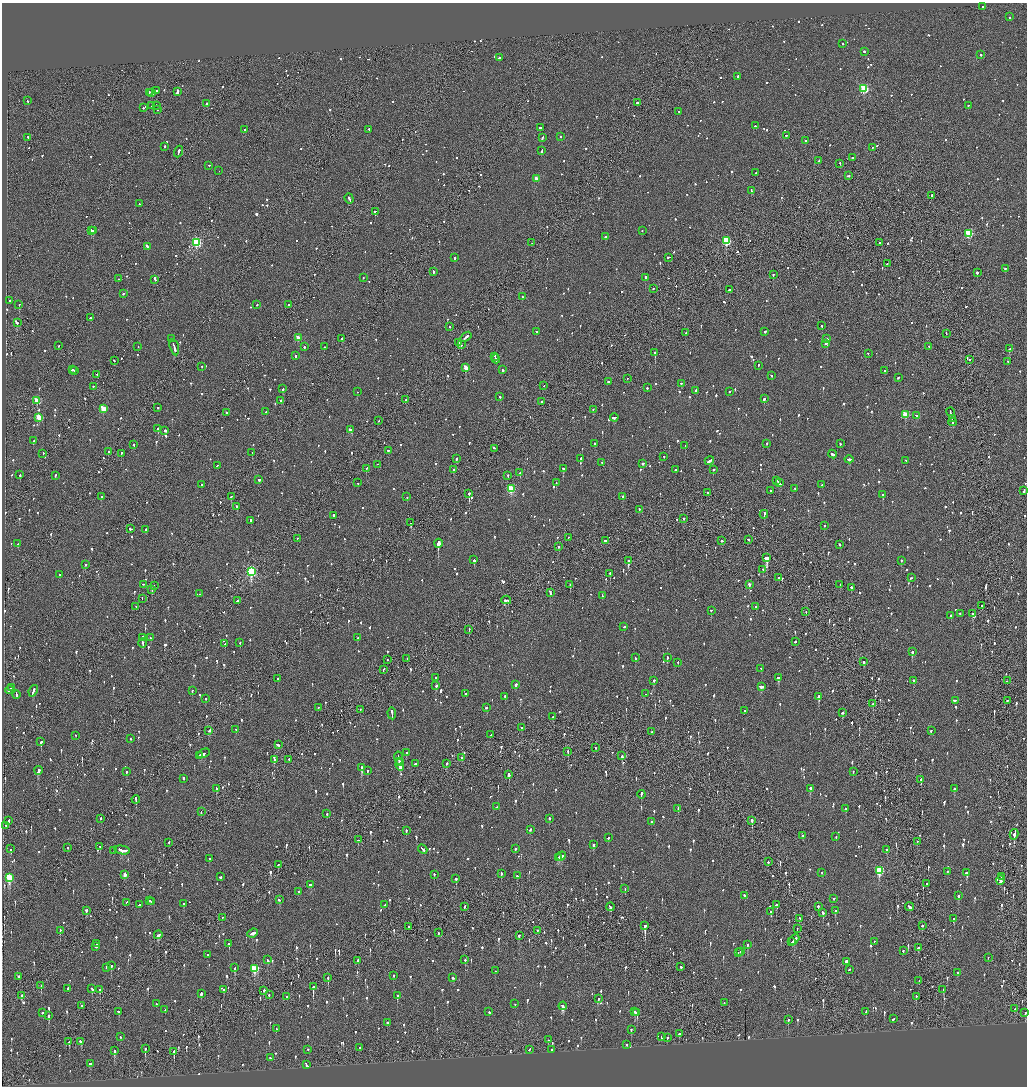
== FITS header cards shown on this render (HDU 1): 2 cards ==
NAXIS1  =                 2050
NAXIS2  =                 2168

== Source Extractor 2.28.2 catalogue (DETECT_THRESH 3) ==
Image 2050 x 2168 px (HDU 1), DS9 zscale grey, zoomed out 1/2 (1 PNG px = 2 x 2 image px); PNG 1029 x 1088 px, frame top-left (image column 2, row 2168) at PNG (2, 3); each listed source drawn as its Kron ellipse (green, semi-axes under 4 px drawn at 4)
Background -0.0898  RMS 0.062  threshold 0.186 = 3 sigma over >= 5 px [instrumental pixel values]
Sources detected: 1717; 67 cannot appear on this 1/2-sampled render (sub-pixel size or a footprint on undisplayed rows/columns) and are neither listed nor drawn; of the other 1650, the 500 brightest by FLUX_AUTO listed and drawn (1150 fainter detections omitted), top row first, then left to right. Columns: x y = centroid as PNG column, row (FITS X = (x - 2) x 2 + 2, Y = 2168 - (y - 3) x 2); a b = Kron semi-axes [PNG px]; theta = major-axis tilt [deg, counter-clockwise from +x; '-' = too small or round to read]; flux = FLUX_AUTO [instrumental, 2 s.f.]
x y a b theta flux
983 7 2 2 - 67
1010 17 2 2 - 92
843 44 2 2 - 75
864 52 2 2 - 330
981 55 2 2 - 350
499 58 2 2 - 140
738 77 2 2 - 170
864 89 3 3 - 920
157 91 2 1 - 73
177 92 4 2 - 540
149 93 2 2 - 140
152 93 2 2 - 4800
27 101 2 2 - 130
637 103 2 2 - 540
207 104 2 2 - 510
152 106 2 2 - 110
156 106 2 2 - 85
968 106 2 2 - 63
143 108 2 2 - 120
157 110 2 2 - 93
679 112 2 2 - 77
755 126 2 2 - 180
540 128 2 2 - 120
245 130 2 2 - 110
369 130 2 2 - 340
786 136 2 2 - 200
560 137 2 2 - 82
28 138 2 1 - 71
542 138 3 2 - 81
806 141 2 2 - 160
165 147 2 2 - 280
873 148 3 1 - 170
542 151 3 2 - 110
178 152 6 2 70 240
853 158 2 2 - 91
819 161 2 2 - 98
840 164 2 2 - 100
209 166 2 1 - 160
219 171 2 1 - 220
755 173 3 2 - 93
849 176 2 2 - 67
536 179 3 2 - 130
751 191 3 2 - 110
931 196 2 2 - 93
349 199 5 2 - 170
139 204 2 2 - 93
375 212 2 2 - 300
91 231 2 1 - 330
93 231 2 2 - 380
642 231 2 2 - 65
969 234 3 3 - 830
605 237 2 2 - 340
726 241 3 3 - 940
196 243 4 3 - 1300
532 243 2 1 - 120
880 243 2 2 - 66
147 247 3 2 - 310
455 258 2 2 - 79
669 258 3 2 - 160
887 264 2 2 - 72
1005 269 2 2 - 120
433 272 2 2 - 170
977 273 2 2 - 220
773 275 2 2 - 170
363 278 2 2 - 76
646 278 2 2 - 250
118 279 2 2 - 170
155 280 4 2 - 190
654 289 2 1 - 100
729 290 2 2 - 270
123 294 2 2 - 65
522 297 2 2 - 80
10 301 2 2 - 230
19 305 2 2 - 170
256 305 2 2 - 94
289 305 2 1 - 130
90 318 2 2 - 300
17 323 2 2 - 300
822 326 2 2 - 77
450 327 2 2 - 70
536 332 2 2 - 100
765 332 2 2 - 270
686 333 2 1 - 130
946 334 2 1 - 88
466 337 6 2 38 250
298 338 3 3 - 190
172 339 2 1 - 120
342 339 3 2 - 130
827 339 2 2 - 410
459 343 2 1 - 97
825 344 2 2 - 77
461 345 3 2 - 220
58 346 2 2 - 82
138 347 2 1 - 65
304 347 2 2 - 430
324 347 2 2 - 70
929 347 2 2 - 74
174 348 8 2 -75 380
1009 349 3 2 - 350
655 353 2 2 - 600
868 354 2 1 - 69
296 356 2 2 - 170
495 357 4 2 - 140
496 359 4 2 - 200
969 360 2 2 - 92
114 361 2 2 - 77
1008 362 2 2 - 64
758 366 2 2 - 95
202 367 2 2 - 130
466 368 3 3 - 210
72 370 3 2 - 100
502 370 3 2 - 130
74 371 2 2 - 80
884 371 2 2 - 86
97 375 2 2 - 63
771 376 2 2 - 72
898 378 2 2 - 78
627 379 2 1 - 76
608 382 2 2 - 68
681 384 2 2 - 75
544 386 2 2 - 78
93 387 2 2 - 280
647 388 2 2 - 99
283 389 2 2 - 220
696 391 2 2 - 87
357 392 2 2 - 88
730 392 2 2 - 86
499 397 2 2 - 87
764 399 3 2 - 200
406 400 3 2 - 180
37 401 3 3 - 310
280 401 2 2 - 87
542 402 2 2 - 92
158 408 2 2 - 94
103 409 3 3 - 340
593 410 2 1 - 66
266 412 2 2 - 85
950 412 4 1 - 170
226 413 2 2 - 73
905 415 3 3 - 410
917 416 4 2 - 150
39 418 3 3 - 390
614 418 4 2 - 120
952 419 3 1 - 130
379 421 2 1 - 70
952 422 4 2 - 220
158 429 2 2 - 340
350 430 4 2 - 210
165 431 3 2 - 240
34 441 3 2 - 88
594 444 2 2 - 130
767 444 2 2 - 70
840 444 2 2 - 100
134 445 2 2 - 77
685 446 2 1 - 120
495 449 3 2 - 140
388 451 2 2 - 74
108 452 2 2 - 140
252 453 2 2 - 140
43 454 2 2 - 74
121 454 2 1 - 180
833 454 4 2 - 160
664 457 2 1 - 130
456 459 2 2 - 100
581 459 2 2 - 140
849 460 4 2 - 240
709 461 5 2 - 190
906 461 2 2 - 110
602 463 2 2 - 67
643 464 3 2 - 93
377 465 2 1 - 130
217 466 4 2 - 130
366 469 3 2 - 92
563 469 2 2 - 390
453 470 2 2 - 350
676 470 2 2 - 76
713 470 2 2 - 85
520 473 2 2 - 150
20 475 2 2 - 110
55 476 2 2 - 97
508 476 2 2 - 82
259 480 3 2 - 110
777 481 3 2 - 100
358 483 2 2 - 110
556 483 2 2 - 130
779 483 4 2 - 160
202 485 2 2 - 63
822 485 2 2 - 68
511 489 4 3 - 650
795 489 3 2 - 160
770 491 2 2 - 84
1024 491 4 2 - 130
708 493 2 2 - 71
469 494 3 2 - 600
883 495 2 2 - 460
101 497 2 2 - 270
231 497 2 2 - 240
407 497 2 2 - 84
622 497 2 2 - 72
237 507 2 2 - 190
639 510 2 2 - 63
764 515 4 2 - 150
334 516 3 2 - 370
683 519 2 1 - 290
251 521 2 2 - 610
411 523 2 2 - 160
824 526 2 2 - 100
130 529 3 2 - 150
146 530 2 2 - 83
568 538 2 1 - 160
297 539 2 1 - 110
748 540 2 2 - 110
606 541 4 2 - 180
722 541 3 2 - 78
18 544 2 2 - 71
438 544 4 2 - 12000
840 545 2 2 - 83
559 547 2 2 - 63
766 558 3 3 - 1900
474 560 2 2 - 290
628 561 3 2 - 510
901 561 2 2 - 160
85 565 2 2 - 66
763 570 2 1 - 72
251 572 4 3 - 1700
610 574 2 2 - 140
59 575 2 2 - 100
779 578 2 2 - 150
911 578 2 2 - 140
143 585 2 2 - 67
570 585 2 2 - 220
749 585 2 2 - 150
840 585 3 2 - 110
154 586 2 1 - 63
851 588 2 2 - 170
152 590 3 1 - 65
550 593 4 2 - 280
200 594 2 2 - 63
602 596 3 2 - 71
142 599 2 1 - 95
506 600 5 2 - 150
238 601 3 2 - 200
982 606 2 2 - 75
136 607 2 2 - 79
756 607 2 2 - 92
711 611 2 2 - 71
806 612 2 1 - 67
960 614 2 2 - 84
973 614 2 2 - 120
951 616 2 2 - 190
624 627 2 2 - 96
469 630 2 1 - 120
142 638 2 2 - 72
150 638 2 2 - 85
358 638 2 2 - 77
795 642 2 2 - 120
240 643 2 2 - 180
143 644 5 2 - 250
225 644 2 2 - 69
912 652 2 2 - 320
635 658 3 2 - 150
667 658 2 2 - 160
407 659 2 1 - 120
387 660 2 2 - 100
864 662 2 2 - 230
678 663 2 2 - 97
761 669 2 1 - 92
383 670 2 2 - 66
435 678 2 2 - 160
778 678 2 2 - 390
278 679 2 2 - 91
654 681 2 2 - 82
914 681 2 2 - 75
1007 681 2 2 - 69
516 685 3 2 - 240
436 686 2 2 - 280
761 687 3 2 - 150
11 688 2 1 - 130
9 690 4 2 - 460
33 691 6 2 68 260
192 691 2 2 - 73
466 694 2 2 - 160
645 694 2 1 - 220
16 695 4 2 - 160
505 697 2 2 - 190
818 697 3 2 - 530
205 699 2 2 - 66
955 701 3 2 - 150
1007 701 2 2 - 330
873 704 2 2 - 92
318 708 2 1 - 66
486 708 2 2 - 76
360 710 2 2 - 70
745 711 2 2 - 140
842 713 3 2 - 100
392 714 6 2 -85 210
553 717 2 2 - 66
522 728 2 2 - 69
236 730 2 2 - 82
209 731 3 2 - 100
931 731 2 2 - 120
652 732 2 1 - 120
491 735 3 2 - 63
76 736 2 2 - 68
130 739 2 2 - 72
41 742 2 2 - 150
278 745 3 2 - 110
595 748 2 1 - 87
568 752 3 2 - 210
406 753 2 2 - 86
204 754 6 2 26 870
199 756 2 1 - 310
622 756 2 2 - 200
462 758 2 2 - 300
399 759 6 2 -80 360
274 760 2 2 - 290
289 760 2 1 - 210
399 762 2 2 - 150
415 764 2 2 - 220
446 764 2 2 - 72
400 765 5 2 - 360
362 768 2 2 - 440
39 771 4 2 - 310
367 771 2 2 - 67
127 772 2 2 - 130
853 772 2 2 - 69
509 775 3 2 - 230
183 779 3 2 - 92
921 780 2 2 - 350
216 789 3 2 - 290
810 789 2 2 - 300
954 789 2 2 - 87
641 795 4 2 - 180
136 800 4 2 - 180
496 807 2 2 - 120
678 809 2 2 - 73
845 809 2 2 - 71
201 812 2 2 - 78
327 814 2 2 - 120
101 819 2 2 - 130
549 819 2 2 - 240
9 821 3 2 - 160
752 821 2 2 - 410
651 822 2 2 - 170
6 826 2 1 - 79
530 830 3 2 - 73
406 831 2 2 - 120
1014 835 5 2 - 660
803 836 2 2 - 65
836 837 2 2 - 80
608 838 2 2 - 66
358 840 2 2 - 140
917 842 2 1 - 70
169 843 2 2 - 89
593 845 3 2 - 200
100 847 2 2 - 82
68 848 2 2 - 63
11 849 3 2 - 180
423 849 5 2 - 180
515 849 2 2 - 100
122 850 8 2 -10 620
886 850 2 2 - 180
114 851 2 2 - 120
561 856 5 2 - 150
558 858 3 2 - 120
209 859 2 2 - 140
768 862 2 2 - 110
278 865 3 2 - 78
879 871 4 3 - 620
947 872 2 2 - 82
822 873 2 2 - 71
967 873 3 3 - 110
501 874 2 2 - 140
125 875 3 2 - 88
434 875 2 2 - 87
517 876 2 2 - 110
220 877 2 2 - 280
1002 877 3 1 - 190
9 878 4 3 - 760
456 879 2 2 - 270
1001 880 5 2 - 310
927 884 2 2 - 150
311 885 4 2 - 110
625 889 2 2 - 65
299 892 3 2 - 68
744 896 3 2 - 99
958 896 2 2 - 220
834 899 2 2 - 140
279 900 3 2 - 74
150 901 2 2 - 260
152 902 2 1 - 110
127 903 2 1 - 68
184 904 3 2 - 79
139 905 2 1 - 73
385 905 2 2 - 96
776 905 2 2 - 120
464 907 3 1 - 82
610 907 4 2 - 140
818 907 2 2 - 140
909 907 4 2 - 250
86 911 3 2 - 96
835 911 2 2 - 190
771 912 2 2 - 120
823 913 3 2 - 120
222 918 2 1 - 110
800 919 2 2 - 67
954 919 2 2 - 210
645 926 3 2 - 1100
922 926 2 2 - 210
409 927 2 1 - 190
797 929 2 2 - 110
60 931 2 2 - 66
537 931 2 2 - 71
253 933 5 2 - 210
438 933 2 2 - 65
158 935 4 2 - 150
519 936 2 2 - 64
794 940 6 2 43 230
792 942 4 2 - 110
874 942 2 2 - 78
96 944 2 2 - 75
229 944 2 2 - 200
747 945 3 2 - 120
96 947 3 2 - 420
918 948 2 2 - 190
903 951 2 2 - 86
741 952 2 2 - 69
738 953 2 2 - 170
208 955 2 2 - 78
988 958 2 2 - 75
268 960 4 2 - 110
465 960 2 2 - 120
358 961 2 2 - 310
846 962 2 2 - 310
111 966 3 2 - 65
681 967 3 2 - 110
106 968 2 2 - 510
235 968 3 2 - 260
254 969 4 3 - 560
849 970 2 2 - 77
495 971 2 2 - 340
957 973 2 2 - 70
393 976 2 2 - 98
19 977 3 2 - 300
328 978 3 2 - 160
453 978 3 2 - 110
919 981 2 1 - 84
41 986 3 2 - 73
313 987 3 2 - 520
68 989 3 2 - 120
92 989 3 2 - 170
100 990 2 2 - 210
223 990 2 2 - 110
943 990 3 2 - 130
264 991 2 2 - 79
201 994 3 2 - 210
269 995 2 2 - 110
22 996 3 2 - 73
397 996 3 2 - 160
287 997 2 2 - 170
916 997 3 2 - 100
598 999 2 2 - 91
724 1003 2 2 - 67
156 1004 2 2 - 71
515 1004 2 2 - 75
81 1006 2 2 - 130
563 1006 4 2 - 170
1015 1009 2 2 - 70
165 1010 2 1 - 89
119 1012 2 2 - 150
489 1012 2 2 - 69
635 1012 4 2 - 99
866 1012 2 2 - 120
42 1013 2 2 - 100
637 1013 2 2 - 330
1025 1013 3 2 - 150
49 1016 3 2 - 450
893 1019 3 2 - 140
788 1020 2 2 - 200
387 1023 2 2 - 68
276 1029 2 2 - 69
631 1030 2 2 - 110
679 1034 2 2 - 260
120 1037 2 2 - 64
661 1037 2 2 - 120
667 1038 2 2 - 210
548 1040 2 2 - 85
69 1042 2 2 - 82
81 1042 3 2 - 140
626 1045 2 2 - 86
360 1048 2 2 - 92
145 1049 3 2 - 310
308 1050 2 2 - 210
529 1050 3 2 - 86
552 1050 2 2 - 150
114 1051 3 2 - 250
174 1052 3 2 - 400
270 1058 2 2 - 79
90 1064 3 2 - 82
306 1065 4 2 - 150
At the frame edge (FLAGS 8, measured only in part): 1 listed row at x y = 1025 1013
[1150 fainter detections neither listed nor drawn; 67 sub-pixel or undisplayed-footprint detections neither listed nor drawn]